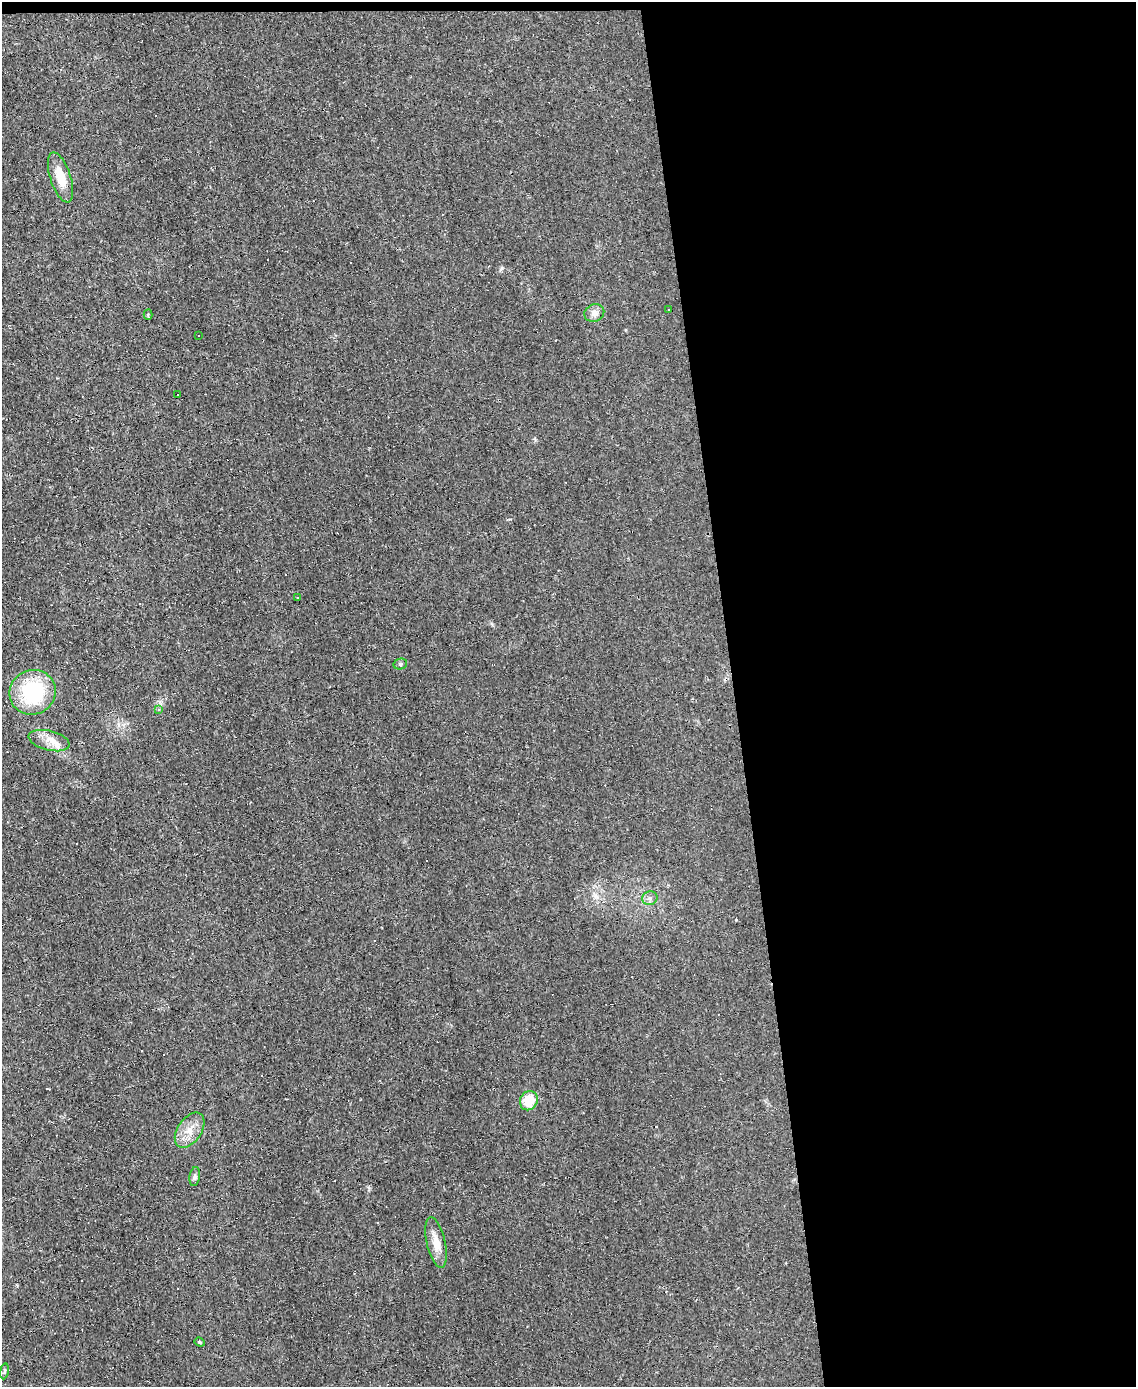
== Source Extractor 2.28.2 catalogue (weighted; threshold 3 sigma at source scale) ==
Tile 4 of 4 x 3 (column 4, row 1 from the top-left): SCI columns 3402-4535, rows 2897-4281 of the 4535 x 4512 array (HDU 1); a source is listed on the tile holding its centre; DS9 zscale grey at full resolution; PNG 1138 x 1389 px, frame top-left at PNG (2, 2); each listed source drawn as its Kron ellipse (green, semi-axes under 4 px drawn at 4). Shown black and unused: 36% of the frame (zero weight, under 2 of 3 exposures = <1% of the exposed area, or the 3 px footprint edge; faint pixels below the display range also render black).
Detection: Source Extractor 2.28.2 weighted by HDU 2 'WHT'; one run over the whole footprint, this tile lists its part. Background 0.0242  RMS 0.0048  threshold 0.0214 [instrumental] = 3 sigma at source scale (4.5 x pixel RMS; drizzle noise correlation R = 1.50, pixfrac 1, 0.05/0.05 arcsec/px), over >= 5 px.
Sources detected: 36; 18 cosmic-ray / hot-pixel residue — neither listed nor drawn; the other 18 listed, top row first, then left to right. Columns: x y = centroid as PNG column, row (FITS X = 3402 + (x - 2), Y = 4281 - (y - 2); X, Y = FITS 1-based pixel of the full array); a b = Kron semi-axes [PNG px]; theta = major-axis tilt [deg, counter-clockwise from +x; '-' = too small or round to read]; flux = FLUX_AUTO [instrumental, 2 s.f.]
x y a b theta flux
60 177 26 10 -72 10
669 309 3 2 - 0.61
594 313 10 8 25 2.7
148 315 5 4 - 0.69
198 335 3 2 - 0.81
178 394 2 2 - 0.47
298 597 3 3 - 0.45
400 664 7 5 14 0.97
33 692 23 22 - 35
158 709 4 4 - 1.5
49 741 21 10 -14 6.4
650 898 8 7 - 1.7
529 1101 10 8 59 12
190 1130 20 12 55 6.7
195 1177 9 5 82 1.2
436 1243 26 9 -78 6.5
200 1342 5 4 - 0.52
4 1371 8 4 81 0.82
Unlisted compact peaks at least as high as the median listed source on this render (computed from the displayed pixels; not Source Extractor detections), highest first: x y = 502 268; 369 1188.